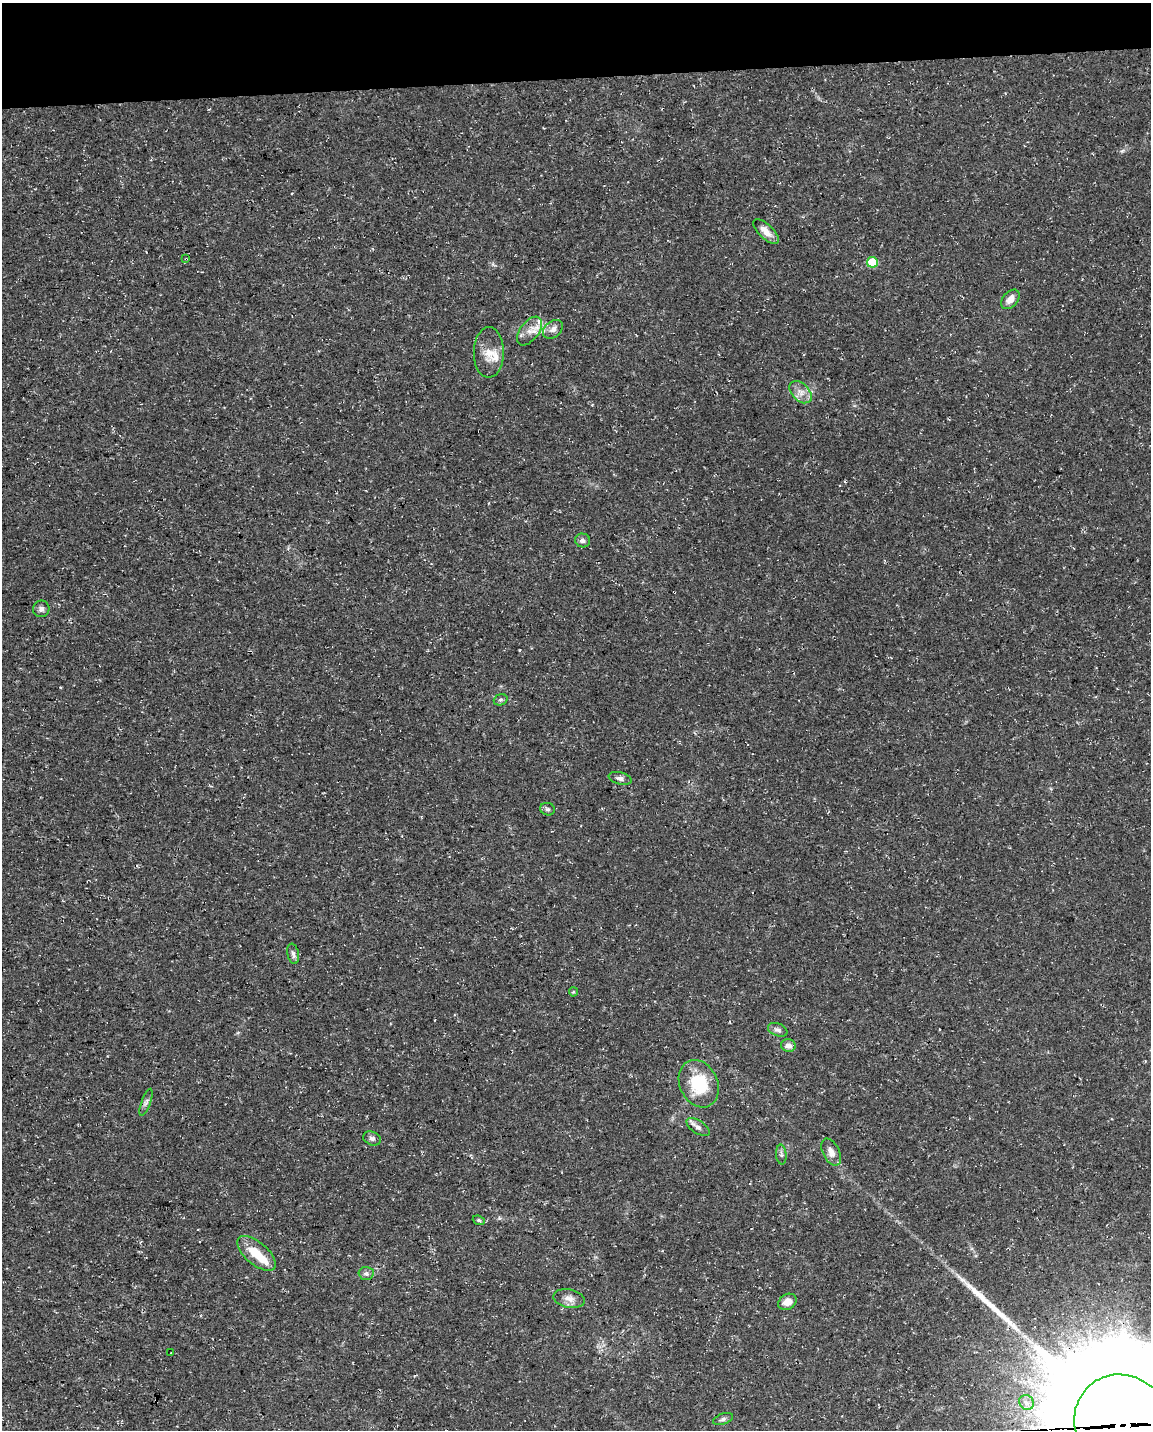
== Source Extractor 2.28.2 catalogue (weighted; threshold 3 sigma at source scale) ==
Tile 3 of 4 x 3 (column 3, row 1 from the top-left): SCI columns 2300-3448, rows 2912-4339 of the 4598 x 4353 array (HDU 1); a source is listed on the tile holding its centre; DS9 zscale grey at full resolution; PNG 1153 x 1432 px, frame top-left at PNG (2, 3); each listed source drawn as its Kron ellipse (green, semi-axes under 4 px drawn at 4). Shown black and unused: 5% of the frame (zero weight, under 3 of 4 exposures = <1% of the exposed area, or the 3 px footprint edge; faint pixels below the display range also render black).
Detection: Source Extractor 2.28.2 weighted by HDU 2 'WHT'; one run over the whole footprint, this tile lists its part. Background 0.0367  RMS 0.0033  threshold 0.015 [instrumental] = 3 sigma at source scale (4.5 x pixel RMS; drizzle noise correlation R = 1.50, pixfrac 1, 0.0396/0.0396 arcsec/px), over >= 5 px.
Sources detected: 36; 1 long thin detection or spike segment (spike, bleed or trail) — neither listed nor drawn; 3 inside a brighter listed object's ellipse — not listed separately; the other 32 listed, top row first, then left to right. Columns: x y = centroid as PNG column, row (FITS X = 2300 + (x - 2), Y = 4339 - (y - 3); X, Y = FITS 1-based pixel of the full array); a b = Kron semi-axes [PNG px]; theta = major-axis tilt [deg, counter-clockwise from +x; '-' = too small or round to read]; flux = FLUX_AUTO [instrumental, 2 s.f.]
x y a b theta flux
766 231 16 7 -44 3.1
186 259 3 3 - 0.31
872 262 5 5 - 9.7
1010 299 11 7 48 2.6
553 329 11 8 39 1.9
529 331 16 9 52 3.3
489 352 25 15 90 5.3
800 392 13 8 -45 2.6
583 540 7 7 - 1
41 609 8 8 - 1.2
501 700 7 5 20 0.72
620 778 12 6 -13 1.3
548 809 7 6 - 0.85
293 954 10 5 -78 0.99
573 992 4 4 - 0.4
778 1030 10 6 -22 1.1
788 1045 7 6 - 1.7
699 1084 25 19 -65 15
146 1102 14 4 70 1.1
698 1127 13 6 -33 1.5
372 1138 9 6 -22 1.1
831 1152 14 8 -64 2.5
781 1154 10 5 -85 0.88
479 1220 6 4 -21 0.58
256 1253 23 11 -40 7.7
366 1273 7 6 - 1
569 1299 16 9 -12 2.3
787 1302 9 7 34 3.2
171 1353 2 2 - 0.31
1026 1402 8 7 - 1.7
723 1419 10 5 19 0.94
1123 1425 52 47 -54 14000
Overlapping masked pixels (flux is a lower limit): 2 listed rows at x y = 186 259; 1123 1425
Isophote crosses this tile's border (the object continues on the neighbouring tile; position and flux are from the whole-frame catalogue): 1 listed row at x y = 1123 1425